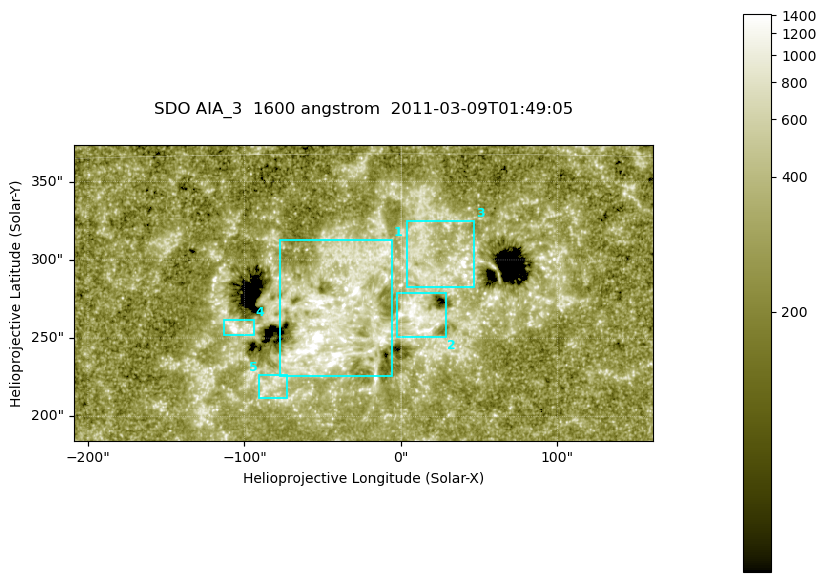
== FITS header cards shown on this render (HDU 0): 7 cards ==
TELESCOP= 'SDO     '           /
INSTRUME= 'AIA_3   '           /
WAVELNTH=                 1600 /
WAVEUNIT= 'angstrom'           /
DATE-OBS= '2011-03-09T01:49:05.120' /
CTYPE1  = 'HPLN-TAN'           /
CTYPE2  = 'HPLT-TAN'           /

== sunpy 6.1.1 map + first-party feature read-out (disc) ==
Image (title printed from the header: SDO AIA_3  1600 angstrom  2011-03-09T01:49:05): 607 x 311 px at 0.609 arcsec/px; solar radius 967 arcsec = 1586 px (partial field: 2.4% of the solar disc is inside the frame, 100% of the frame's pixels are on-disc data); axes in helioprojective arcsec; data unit not stated in the header (colour bar unlabelled)
Pointing: header CRPIX1/2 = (2052.59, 2044.23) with CRVAL1/2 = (0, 0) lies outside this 607 x 311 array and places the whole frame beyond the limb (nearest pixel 1.42 R_sun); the SolarSoft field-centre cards XCEN/YCEN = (-24.12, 278.8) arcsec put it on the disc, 1769 arcsec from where CRPIX/CRVAL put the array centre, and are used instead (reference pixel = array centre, CRVAL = XCEN/YCEN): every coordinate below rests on XCEN/YCEN
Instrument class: DISC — disc imager (sunpy class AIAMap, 1600 A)
Bright regions (active regions / flare kernels): reference = the on-disc median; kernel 5 px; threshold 5 sigma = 439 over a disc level ~261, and >= 1.15x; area >= 188 px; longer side >= 4 px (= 2.4 arcsec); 5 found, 5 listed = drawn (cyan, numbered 1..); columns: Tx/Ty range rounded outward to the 2 arcsec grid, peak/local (2 s.f.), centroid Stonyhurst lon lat
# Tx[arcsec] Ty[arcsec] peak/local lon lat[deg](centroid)
1 -78..-4 224..314 16 -3 +9
2 -4..30 250..280 5.3 +1 +8
3 2..48 282..326 6 +1 +11
4 -114..-94 252..262 7.1 -6 +8
5 -92..-72 210..226 3.6 -5 +6